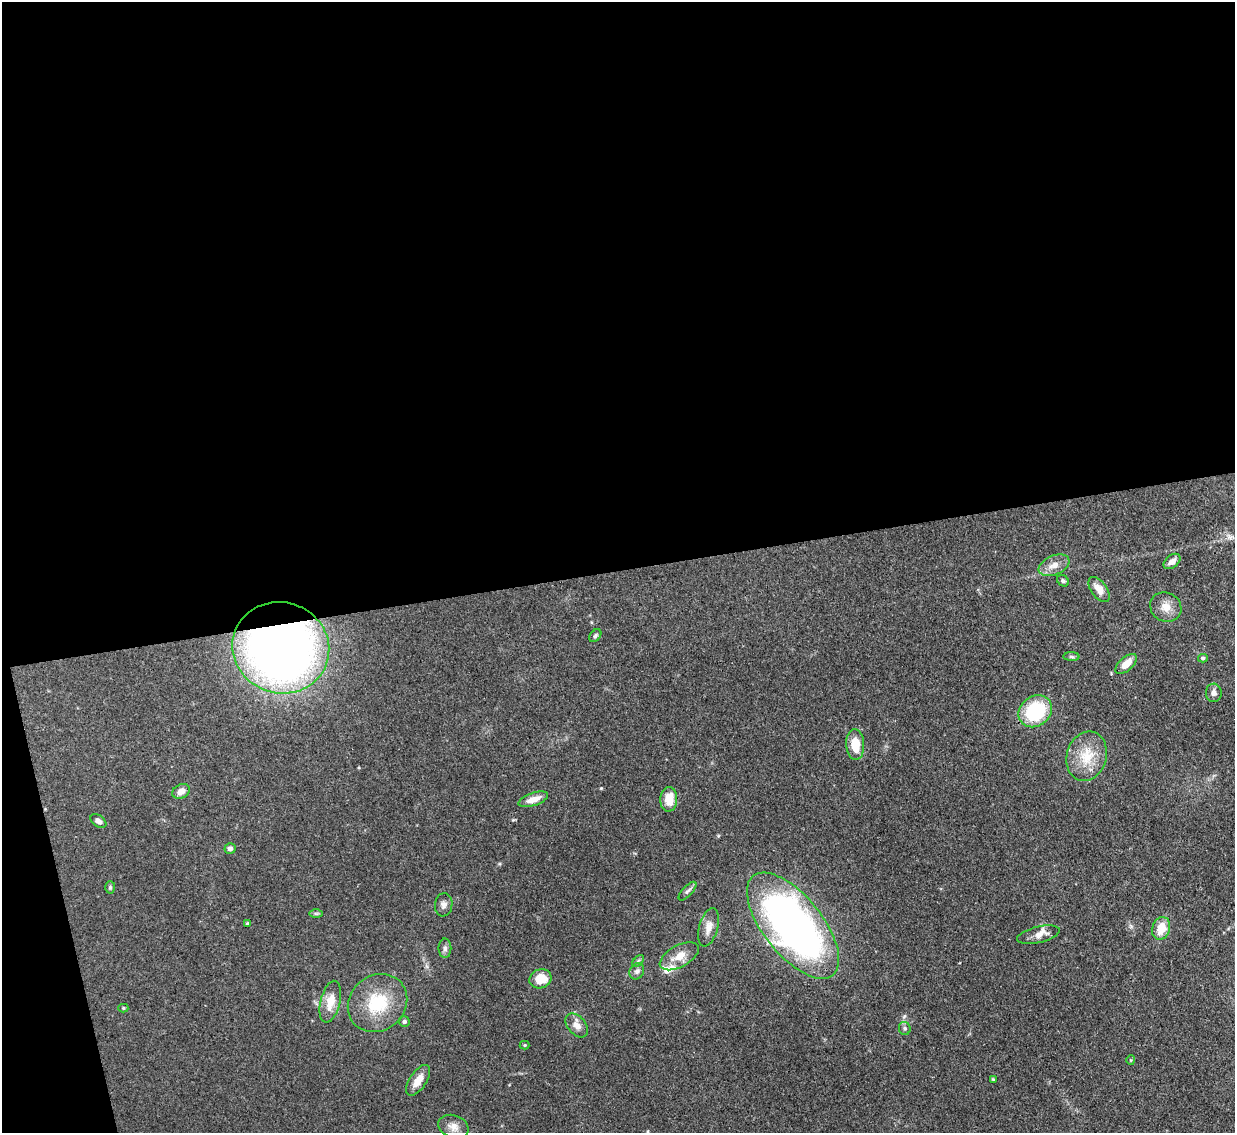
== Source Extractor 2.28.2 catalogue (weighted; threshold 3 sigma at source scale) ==
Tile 1 of 4 x 4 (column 1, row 1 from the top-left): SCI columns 28-1260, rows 3704-4834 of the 5021 x 5006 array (HDU 1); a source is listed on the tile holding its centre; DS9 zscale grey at full resolution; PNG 1237 x 1135 px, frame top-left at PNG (2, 2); each listed source drawn as its Kron ellipse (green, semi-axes under 4 px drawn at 4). Shown black and unused: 52% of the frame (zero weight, under 3 of 4 exposures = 4% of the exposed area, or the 3 px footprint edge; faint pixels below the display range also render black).
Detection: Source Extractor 2.28.2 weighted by HDU 2 'WHT'; one run over the whole footprint, this tile lists its part. Background 0.0934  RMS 0.0052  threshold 0.0234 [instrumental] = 3 sigma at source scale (4.5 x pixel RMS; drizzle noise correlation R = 1.50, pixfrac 1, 0.05/0.05 arcsec/px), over >= 5 px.
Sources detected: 46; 2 inside a brighter listed object's ellipse — not listed separately; the other 44 listed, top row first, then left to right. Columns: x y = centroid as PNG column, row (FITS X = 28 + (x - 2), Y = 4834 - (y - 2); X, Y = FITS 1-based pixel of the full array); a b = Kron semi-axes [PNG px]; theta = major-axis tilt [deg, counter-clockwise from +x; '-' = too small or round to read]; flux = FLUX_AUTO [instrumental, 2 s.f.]
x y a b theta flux
1172 561 9 6 39 3.2
1054 565 16 9 23 4.9
1063 581 6 5 - 1
1099 589 14 8 -55 5.4
1166 607 16 14 -29 5.8
595 636 7 5 51 1.1
281 648 49 45 -18 430
1071 657 8 4 -1 1
1203 658 5 4 - 0.88
1126 664 13 6 42 6.8
1214 693 9 8 - 2.2
1035 711 18 15 37 34
855 744 15 9 -86 10
1087 756 25 20 74 15
181 791 9 6 26 3.8
533 799 15 6 19 5.3
669 799 12 8 88 7.9
98 821 9 5 -34 2.6
230 849 5 5 - 1.8
110 887 6 5 - 0.87
687 891 12 5 47 1.4
444 905 11 8 82 2.6
316 913 7 4 0 0.75
247 923 4 3 - 0.49
793 926 64 29 -51 260
708 927 20 9 75 5
1161 928 12 9 71 8.5
1038 935 22 8 13 4.1
445 948 10 6 -90 1.7
679 956 21 11 29 7.6
638 961 7 4 46 0.98
637 971 8 7 - 1.8
540 979 11 9 19 11
330 1002 21 10 77 8.3
377 1003 31 27 40 25
123 1008 5 4 - 0.71
404 1022 5 5 - 1.3
577 1025 14 9 -49 4.1
905 1028 6 6 - 1.1
524 1045 5 4 - 0.64
1131 1060 4 4 - 0.55
418 1080 17 8 56 6.1
993 1080 3 3 - 0.58
453 1127 15 11 -20 4.3
Overlapping masked pixels (flux is a lower limit): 1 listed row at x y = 281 648